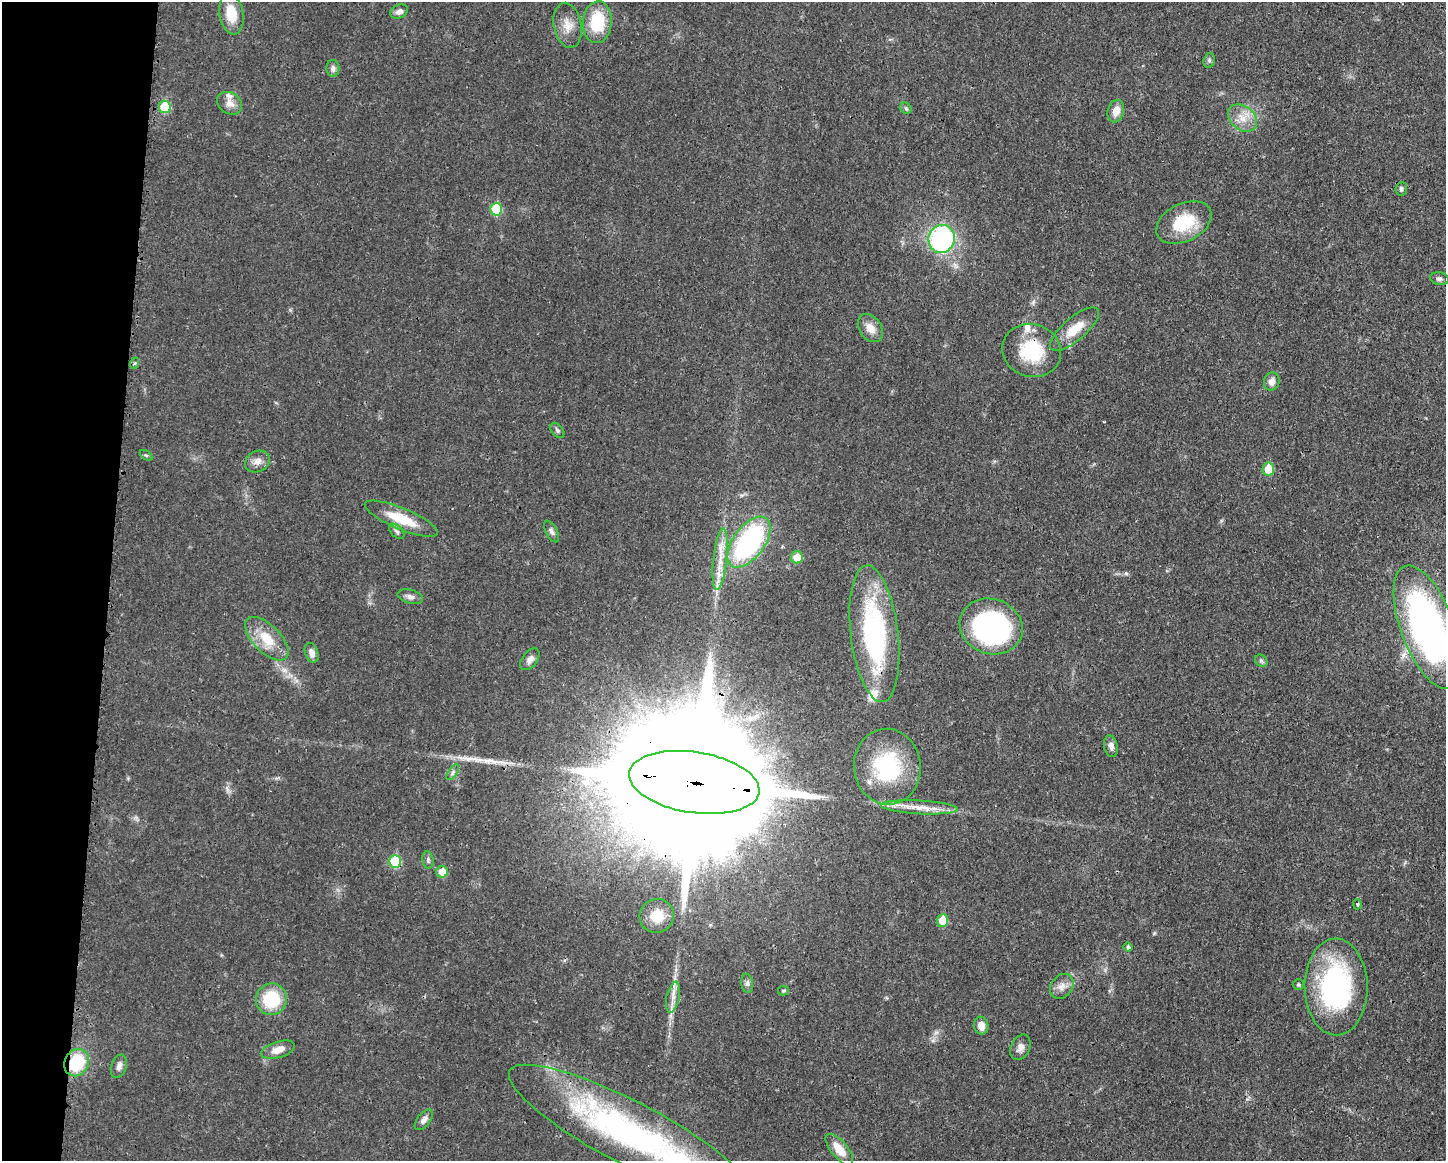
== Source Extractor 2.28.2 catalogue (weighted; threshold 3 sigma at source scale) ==
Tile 7 of 3 x 4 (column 1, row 3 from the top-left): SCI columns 118-1561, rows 1166-2324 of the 4680 x 4647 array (HDU 1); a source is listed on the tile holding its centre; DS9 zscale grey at full resolution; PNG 1448 x 1163 px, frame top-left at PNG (2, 2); each listed source drawn as its Kron ellipse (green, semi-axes under 4 px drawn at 4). Shown black and unused: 8% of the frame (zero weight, under 3 of 4 exposures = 1% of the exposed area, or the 3 px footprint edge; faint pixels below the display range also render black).
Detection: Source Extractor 2.28.2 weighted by HDU 2 'WHT'; one run over the whole footprint, this tile lists its part. Background 0.021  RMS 0.0023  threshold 0.0103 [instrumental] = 3 sigma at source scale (4.5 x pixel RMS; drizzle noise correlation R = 1.50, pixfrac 1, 0.05/0.05 arcsec/px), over >= 5 px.
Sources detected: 72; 1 cosmic-ray / hot-pixel residue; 1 long thin detection or spike segment (spike, bleed or trail) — neither listed nor drawn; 4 inside a brighter listed object's ellipse — not listed separately; the other 66 listed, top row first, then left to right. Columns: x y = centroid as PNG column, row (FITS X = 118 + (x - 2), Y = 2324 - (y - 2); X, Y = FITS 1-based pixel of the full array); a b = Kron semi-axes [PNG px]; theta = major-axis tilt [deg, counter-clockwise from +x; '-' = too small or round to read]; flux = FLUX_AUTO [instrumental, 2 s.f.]
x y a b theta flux
399 12 9 6 28 1.1
231 14 20 12 -80 5.7
597 22 21 14 86 9.9
568 25 23 14 -79 3.1
1209 60 7 5 71 0.52
333 68 8 6 -87 0.83
230 103 13 10 -35 1.8
165 107 6 6 - 8.1
906 108 6 5 - 0.4
1116 111 11 8 74 2.4
1243 118 16 11 -38 3.1
1401 189 7 5 84 0.6
496 209 6 6 - 9.5
1184 222 29 18 26 9.7
942 239 14 13 - 36
1439 279 9 6 -12 0.66
870 328 15 11 -54 2.5
1074 329 31 11 41 5.3
1032 350 30 26 -17 13
135 363 6 3 70 0.28
1272 381 9 7 75 1.5
557 430 8 5 -53 0.57
146 455 7 3 -35 0.31
257 462 13 10 27 1.7
1268 469 6 5 - 4.8
401 519 39 10 -22 6.8
397 531 9 5 -46 0.63
551 531 12 5 -62 0.77
749 542 29 15 54 42
797 557 6 6 - 3.7
720 559 31 7 84 4.1
410 597 13 7 -15 1.1
991 626 32 27 -19 48
1428 627 65 27 -69 95
874 634 69 23 -83 38
267 639 27 13 -45 6
312 653 10 6 -70 1.4
530 659 12 7 53 1.3
1261 661 7 5 -45 0.47
1111 746 11 7 -78 1.2
887 767 38 33 -84 21
453 772 9 4 56 0.56
694 782 66 30 -9 24000
919 807 38 7 -3 4
428 860 9 5 -82 0.58
395 861 6 6 - 11
442 872 6 6 - 3.4
1357 904 5 4 - 0.31
657 916 17 16 - 4.9
943 921 6 5 - 5
1128 947 4 4 - 0.49
747 983 9 6 -81 0.69
1299 985 5 5 - 0.38
1062 986 13 10 53 1.8
1336 987 48 31 -89 39
783 991 5 4 - 0.34
673 997 16 6 78 1.9
271 999 16 15 - 11
981 1026 9 7 -79 2
1020 1047 13 9 64 1.5
278 1050 17 8 16 2.4
77 1063 14 11 60 12
119 1066 12 7 72 1.1
424 1120 12 6 51 1.1
630 1133 135 31 -27 74
839 1149 19 8 -50 3.6
Overlapping masked pixels (flux is a lower limit): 6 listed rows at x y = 1032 350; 874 634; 694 782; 395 861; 77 1063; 630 1133
Isophote crosses this tile's border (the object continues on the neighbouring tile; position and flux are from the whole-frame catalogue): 2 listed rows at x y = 1428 627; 630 1133